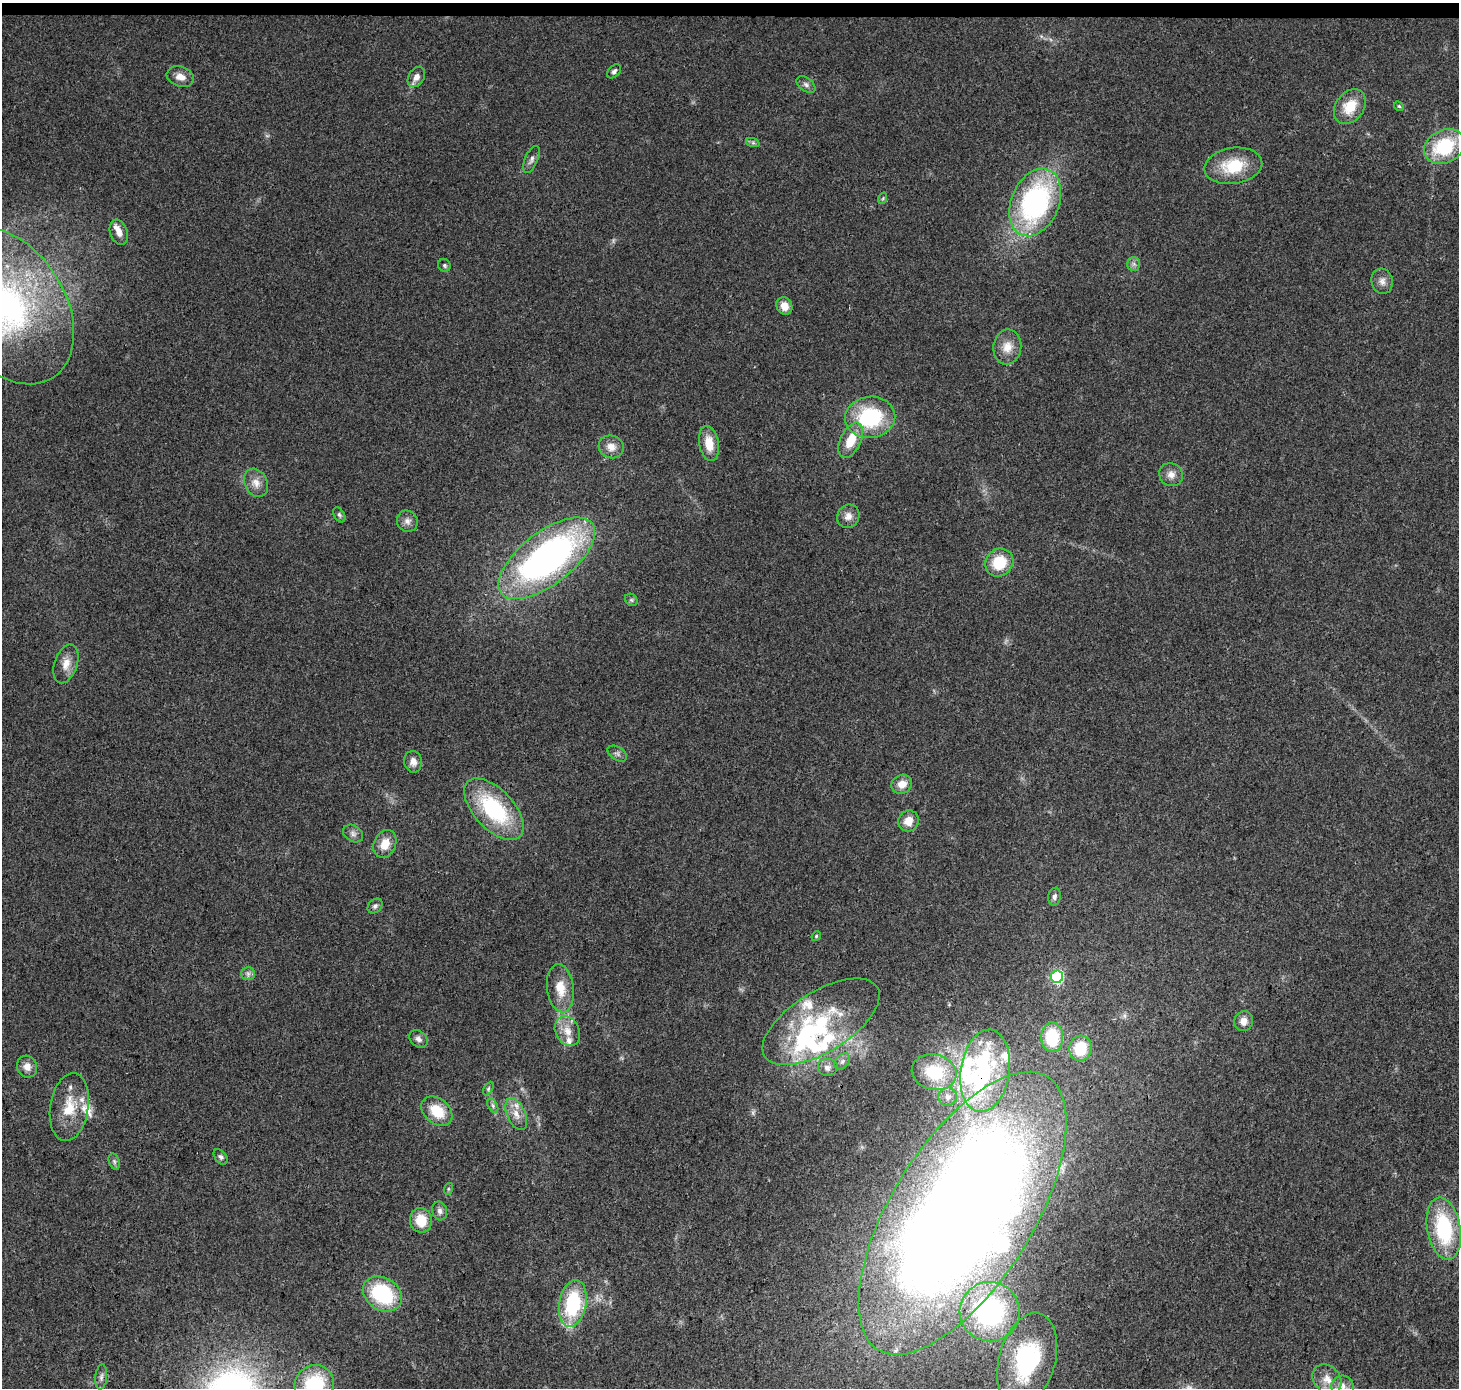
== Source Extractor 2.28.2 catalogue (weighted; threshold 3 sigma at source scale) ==
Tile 2 of 3 x 3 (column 2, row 1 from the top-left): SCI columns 1466-2922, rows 3010-4395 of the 4379 x 4623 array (HDU 1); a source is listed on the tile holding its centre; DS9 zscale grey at full resolution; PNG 1461 x 1390 px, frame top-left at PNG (2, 3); each listed source drawn as its Kron ellipse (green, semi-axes under 4 px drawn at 4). Shown black and unused: <1% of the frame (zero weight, under 3 of 4 exposures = <1% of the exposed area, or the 3 px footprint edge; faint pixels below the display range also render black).
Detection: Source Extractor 2.28.2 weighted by HDU 2 'WHT'; one run over the whole footprint, this tile lists its part. Background 0.0348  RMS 0.0041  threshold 0.0185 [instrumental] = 3 sigma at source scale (4.5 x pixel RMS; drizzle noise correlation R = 1.50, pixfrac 1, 0.0396/0.0396 arcsec/px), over >= 5 px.
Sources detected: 98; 8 inside a brighter object's white glare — neither listed nor drawn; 13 inside a brighter listed object's ellipse — not listed separately; the other 77 listed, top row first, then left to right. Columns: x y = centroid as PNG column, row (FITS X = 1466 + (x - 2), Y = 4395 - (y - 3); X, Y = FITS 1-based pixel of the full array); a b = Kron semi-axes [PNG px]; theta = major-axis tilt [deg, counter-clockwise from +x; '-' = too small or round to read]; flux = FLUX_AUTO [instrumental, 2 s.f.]
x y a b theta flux
614 71 8 5 44 1.1
180 77 14 10 -19 3.9
416 77 11 8 58 2.9
806 85 11 6 -38 1.5
1399 106 5 4 - 0.58
1350 107 19 14 53 10
753 143 7 4 -19 0.75
1444 146 21 16 27 27
531 159 14 6 66 1.9
1233 166 29 18 9 17
883 198 6 3 72 0.5
1035 202 35 24 67 86
119 232 13 8 -70 3.4
1134 264 7 6 - 1.3
444 265 7 6 - 0.84
1382 281 13 10 -77 2.7
6 306 86 58 -57 130
784 306 9 8 - 4.7
1007 347 17 14 81 5.9
870 417 25 20 6 35
851 440 19 10 64 9.2
709 443 18 10 -80 7.6
611 447 13 11 -24 3.9
1171 475 12 11 - 3.2
256 483 15 11 -63 3.9
339 515 8 5 -59 0.91
848 516 12 11 - 3.1
407 521 11 10 - 2.5
547 558 57 26 38 160
999 562 15 13 42 13
631 600 7 5 -45 0.81
66 664 20 11 71 5
617 754 11 6 -32 1.3
413 762 11 9 -82 2.8
902 784 10 9 - 4.2
494 809 38 19 -47 40
908 821 11 10 - 5
353 833 11 8 -32 1.9
385 844 14 11 66 6.1
1054 897 9 6 79 1.3
375 906 8 6 45 1.2
816 936 5 4 - 0.52
248 974 7 6 - 1.3
1057 977 6 6 - 52
560 988 24 13 -82 8.3
1244 1021 10 9 - 3
821 1022 66 30 32 44
567 1031 16 11 -62 5.5
1052 1037 15 11 -87 19
418 1039 10 7 -40 1.8
1080 1048 13 11 76 15
842 1061 9 6 49 1.5
27 1067 11 10 - 3.2
827 1068 10 9 - 2.4
985 1071 41 24 81 36
934 1072 22 17 -14 22
488 1089 7 4 59 0.73
948 1097 9 9 - 2.2
493 1106 8 4 -60 0.98
69 1107 34 19 81 14
437 1111 17 12 -40 11
516 1114 17 9 -65 4.1
221 1157 9 5 -50 1
114 1162 8 5 -71 1
448 1189 6 4 72 0.55
440 1211 9 7 -76 1.7
962 1213 161 70 58 1000
421 1220 12 11 - 9.1
1444 1229 31 16 -80 34
382 1294 21 16 -33 33
573 1304 23 13 79 32
990 1312 30 29 - 64
1027 1360 48 28 75 44
101 1377 12 6 84 1.5
1327 1379 16 13 -45 5.5
314 1385 20 19 - 28
1342 1386 11 10 - 3.5
Overlapping masked pixels (flux is a lower limit): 2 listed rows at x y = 985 1071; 962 1213
Isophote crosses this tile's border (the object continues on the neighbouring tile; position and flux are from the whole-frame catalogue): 2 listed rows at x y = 6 306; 314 1385